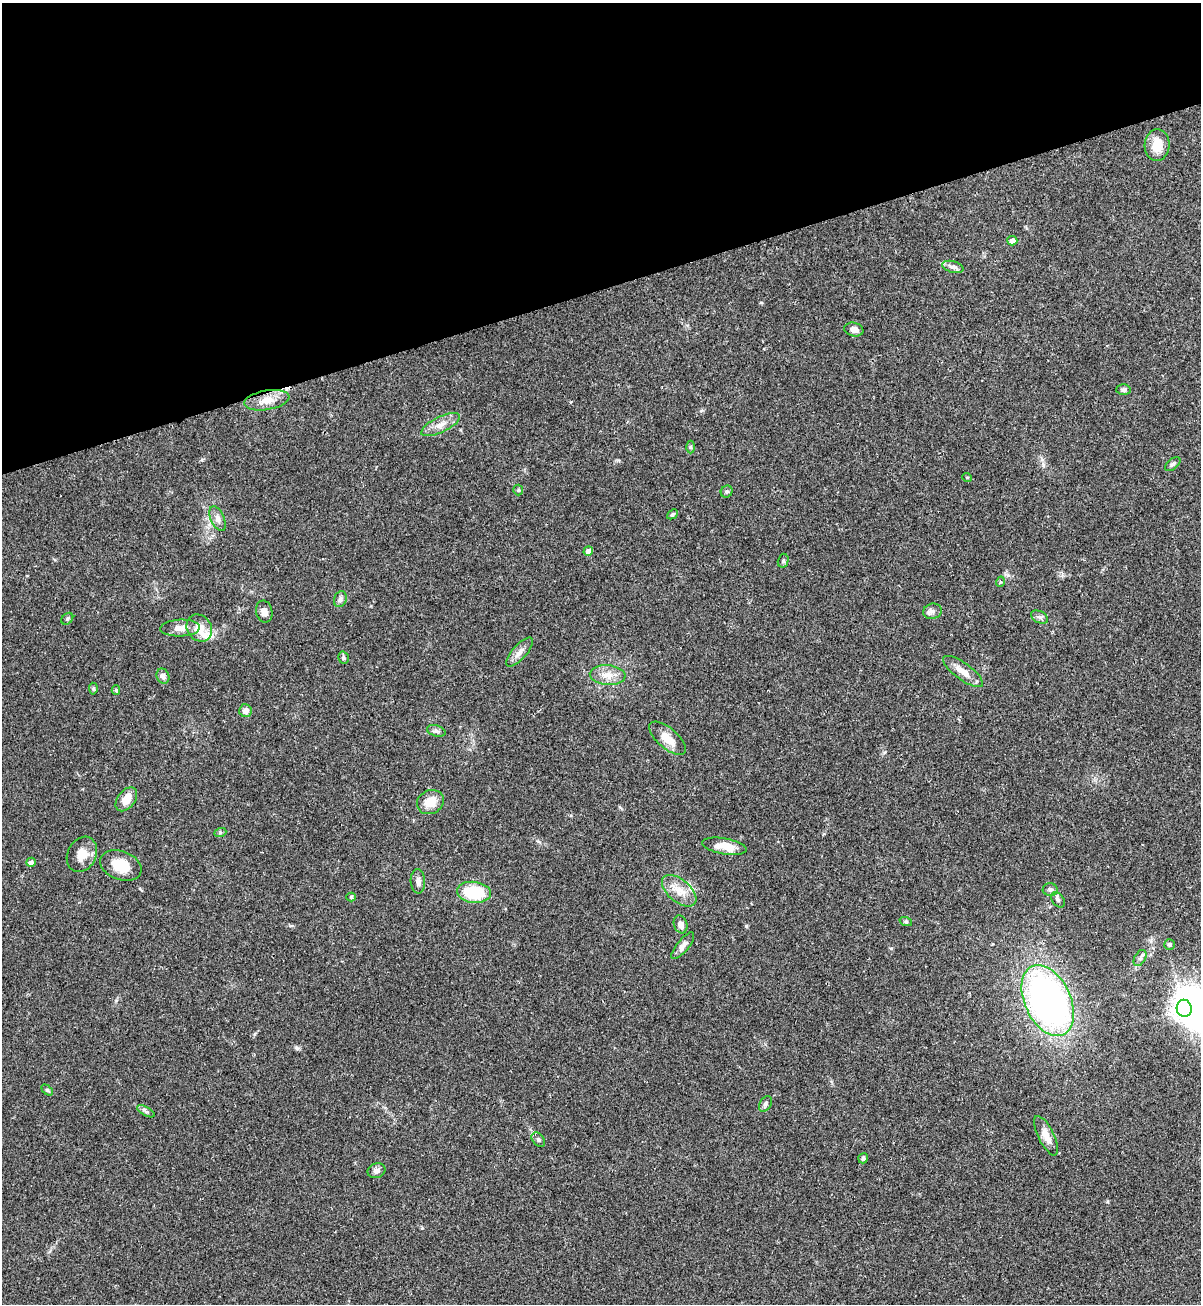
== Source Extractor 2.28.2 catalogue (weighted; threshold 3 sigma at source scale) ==
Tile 3 of 4 x 4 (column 3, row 1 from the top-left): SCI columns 2576-3774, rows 3930-5231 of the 5325 x 5272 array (HDU 1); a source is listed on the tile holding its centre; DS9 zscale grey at full resolution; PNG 1203 x 1306 px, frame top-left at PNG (2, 3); each listed source drawn as its Kron ellipse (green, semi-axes under 4 px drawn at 4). Shown black and unused: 22% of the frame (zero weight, under 2 of 3 exposures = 2% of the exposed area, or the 3 px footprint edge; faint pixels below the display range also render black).
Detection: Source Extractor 2.28.2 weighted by HDU 2 'WHT'; one run over the whole footprint, this tile lists its part. Background 0.0391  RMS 0.0043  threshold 0.0196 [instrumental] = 3 sigma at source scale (4.5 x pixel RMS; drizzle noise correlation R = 1.50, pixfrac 1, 0.05/0.05 arcsec/px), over >= 5 px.
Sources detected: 64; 1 inside a brighter object's white glare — neither listed nor drawn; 2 inside a brighter listed object's ellipse — not listed separately; the other 61 listed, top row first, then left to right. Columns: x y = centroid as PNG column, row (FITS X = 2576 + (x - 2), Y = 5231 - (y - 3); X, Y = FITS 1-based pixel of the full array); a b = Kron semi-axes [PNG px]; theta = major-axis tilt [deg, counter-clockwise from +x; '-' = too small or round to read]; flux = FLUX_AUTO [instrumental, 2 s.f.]
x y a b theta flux
1157 145 16 12 87 6.8
1012 241 5 4 - 2.7
953 267 11 5 -16 1.6
854 330 9 7 -12 2.5
1123 390 7 5 2 1.2
267 400 23 9 9 6.2
440 425 21 8 25 4.2
690 447 6 4 -90 0.66
1173 464 9 5 40 1
967 477 5 3 - 0.37
518 490 5 5 - 0.58
727 491 6 5 - 0.86
672 514 6 4 41 0.65
218 519 13 6 -67 2.2
588 551 5 4 - 2.8
783 561 7 5 76 0.88
1000 582 5 3 - 0.39
340 599 8 6 70 1.3
932 611 9 7 15 1.8
264 612 11 8 -79 2.3
1039 617 9 6 -25 1.2
67 619 7 5 45 0.75
180 628 20 8 2 4.1
199 628 14 12 -55 6.1
520 652 18 7 48 2.8
343 658 6 5 - 0.75
963 671 24 8 -36 4.9
608 675 18 10 -4 4.9
163 676 8 6 -64 1.8
93 689 6 4 -87 0.63
116 690 5 4 - 0.65
245 711 6 6 - 2.8
436 731 9 5 -16 1.3
668 738 22 10 -41 5.8
126 799 13 8 52 5.2
430 802 14 11 27 6.5
220 833 6 4 20 0.63
724 846 22 8 -10 7.1
82 854 18 14 62 5.6
31 862 5 4 - 1.5
121 865 21 14 -20 9.1
418 881 12 7 -87 2.1
1050 889 7 6 - 1.1
679 891 20 11 -40 6
474 892 17 10 -7 20
351 897 5 4 - 0.68
1058 900 8 5 -53 1.1
906 922 6 4 -18 0.61
681 924 9 6 -70 2.6
1170 944 5 5 - 0.76
683 946 16 6 51 2.3
1140 958 9 5 59 1.1
1048 1000 38 23 -65 170
1184 1008 8 7 - 370
47 1090 6 4 -44 0.59
765 1104 8 5 59 1.2
146 1111 10 4 -29 1
1046 1136 21 8 -64 4.4
538 1140 8 5 -51 1.1
863 1158 5 5 - 1.1
376 1171 9 7 22 1.8
Unlisted compact peaks at least as high as the median listed source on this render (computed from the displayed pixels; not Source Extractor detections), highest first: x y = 746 926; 296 1047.